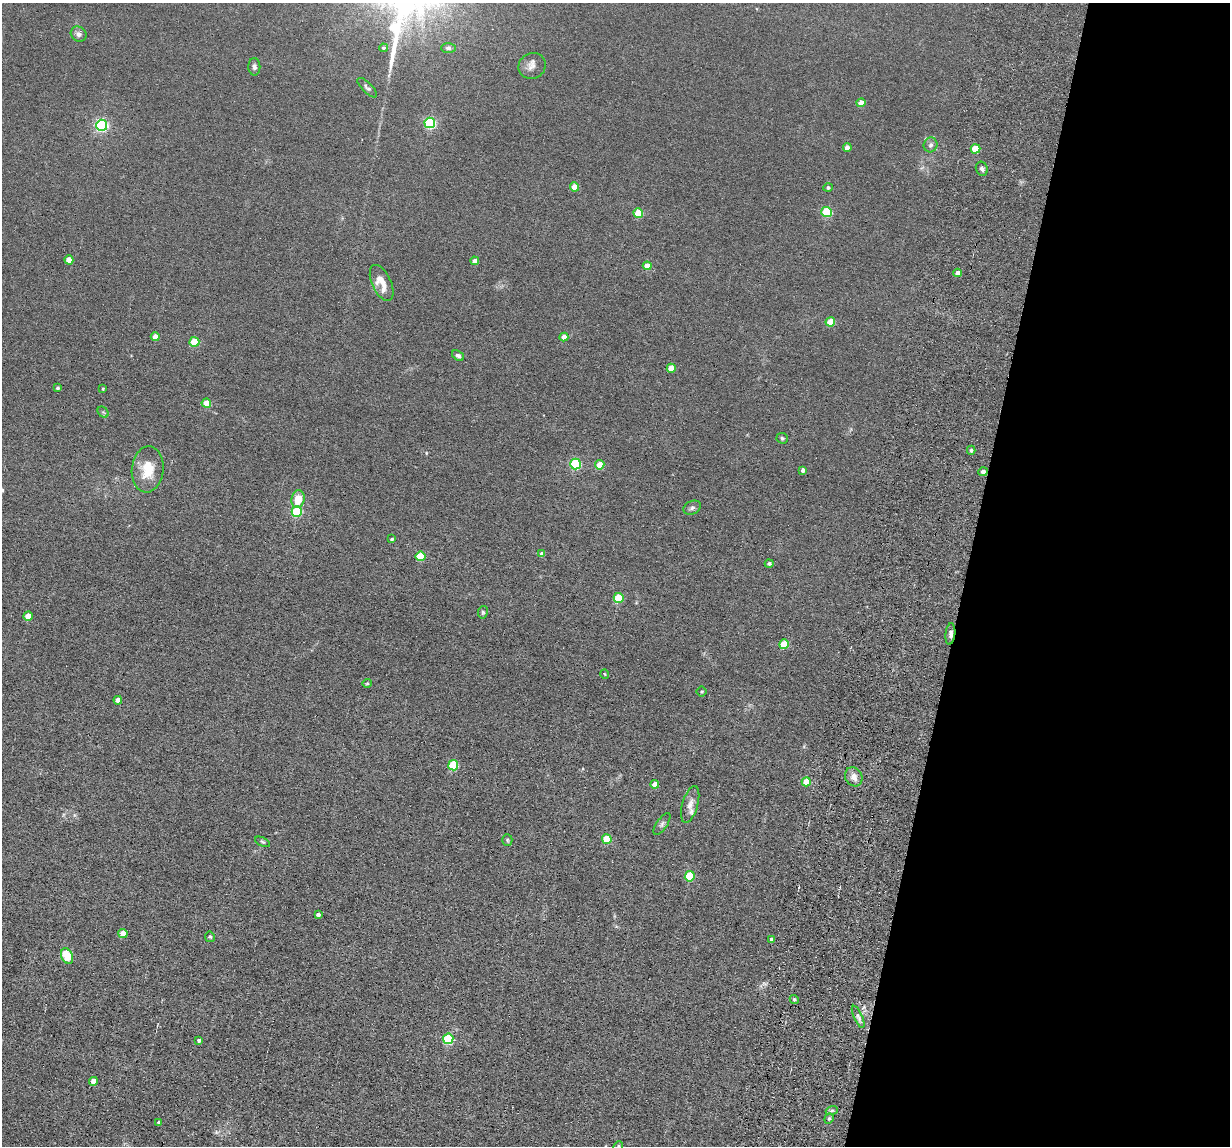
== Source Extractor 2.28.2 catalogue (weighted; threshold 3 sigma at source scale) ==
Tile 8 of 4 x 4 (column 4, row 2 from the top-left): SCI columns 3792-5019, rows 2447-3590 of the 5239 x 4989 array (HDU 1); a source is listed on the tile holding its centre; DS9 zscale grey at full resolution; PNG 1232 x 1148 px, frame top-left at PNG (2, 3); each listed source drawn as its Kron ellipse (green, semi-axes under 4 px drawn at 4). Shown black and unused: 21% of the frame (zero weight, under 6 of 12 exposures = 6% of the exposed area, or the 3 px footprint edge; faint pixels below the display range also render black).
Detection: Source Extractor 2.28.2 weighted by HDU 2 'WHT'; one run over the whole footprint, this tile lists its part. Background 0.0129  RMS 0.0037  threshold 0.0153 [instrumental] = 3 sigma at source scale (4.09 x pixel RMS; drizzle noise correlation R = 1.36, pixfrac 0.8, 0.05/0.05 arcsec/px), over >= 5 px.
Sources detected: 80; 1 inside a brighter listed object's ellipse — not listed separately; the other 79 listed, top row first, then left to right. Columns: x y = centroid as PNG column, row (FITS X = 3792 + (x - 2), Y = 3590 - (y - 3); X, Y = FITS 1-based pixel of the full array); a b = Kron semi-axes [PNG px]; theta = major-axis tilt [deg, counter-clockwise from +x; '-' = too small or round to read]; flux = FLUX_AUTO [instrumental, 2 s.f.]
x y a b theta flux
79 34 8 7 - 1.2
383 48 4 3 - 0.53
448 48 7 5 0 0.67
532 66 14 12 31 2.3
254 67 9 6 -89 0.98
367 88 13 5 -45 0.88
861 103 4 4 - 3.4
430 123 5 5 - 38
102 125 5 5 - 56
931 145 7 7 - 1.1
847 148 4 4 - 2
975 149 5 4 - 10
982 169 7 6 - 0.95
574 187 4 4 - 4.8
828 188 4 4 - 0.61
827 212 5 5 - 22
638 213 5 5 - 12
69 260 4 4 - 4.4
475 261 4 4 - 2.1
647 266 4 4 - 3.4
958 273 4 4 - 2.4
382 283 19 9 -65 5.3
830 322 5 4 - 7.2
155 337 4 4 - 3.2
564 337 4 4 - 3.1
194 342 5 5 - 11
458 356 6 4 -36 0.91
671 368 4 4 - 5.4
58 388 4 4 - 0.61
103 389 3 2 - 0.4
206 403 5 4 - 6
103 412 6 4 -44 0.51
782 438 6 5 - 0.56
971 450 4 4 - 0.78
575 464 5 5 - 32
600 465 5 4 - 6.1
148 469 23 16 84 8.1
803 470 4 4 - 1.1
983 472 5 4 - 1.6
298 499 9 6 82 5.2
692 508 9 6 28 1
297 512 5 5 - 23
392 539 3 3 - 0.46
542 554 4 4 - 1.5
420 556 5 5 - 13
769 563 4 4 - 0.8
619 598 5 5 - 15
483 612 6 5 - 0.55
28 616 4 4 - 5.4
950 634 11 5 85 1.3
784 644 5 5 - 11
605 674 5 3 - 0.27
367 683 5 4 - 0.4
702 691 5 5 - 0.4
118 700 4 4 - 2.4
453 765 5 5 - 18
854 777 10 8 -62 2.6
806 782 4 4 - 7.3
655 784 4 4 - 2.7
690 804 19 8 74 2.5
662 824 13 5 55 0.94
607 839 5 5 - 12
507 840 5 5 - 0.49
263 842 8 4 -27 0.57
690 876 5 5 - 15
318 914 4 3 - 0.86
123 934 4 4 - 3.5
210 937 5 5 - 0.49
772 939 4 3 - 1.3
67 956 8 5 -65 9.1
794 999 5 4 - 0.64
858 1017 12 4 -65 1.1
448 1039 5 5 - 24
199 1040 3 3 - 0.7
93 1081 4 4 - 4.4
832 1110 6 4 19 0.55
829 1119 5 4 - 0.57
159 1122 4 3 - 0.55
618 1146 5 4 - 0.46
Overlapping masked pixels (flux is a lower limit): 1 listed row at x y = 950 634
Isophote crosses this tile's border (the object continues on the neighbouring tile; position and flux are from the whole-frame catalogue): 1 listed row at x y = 618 1146